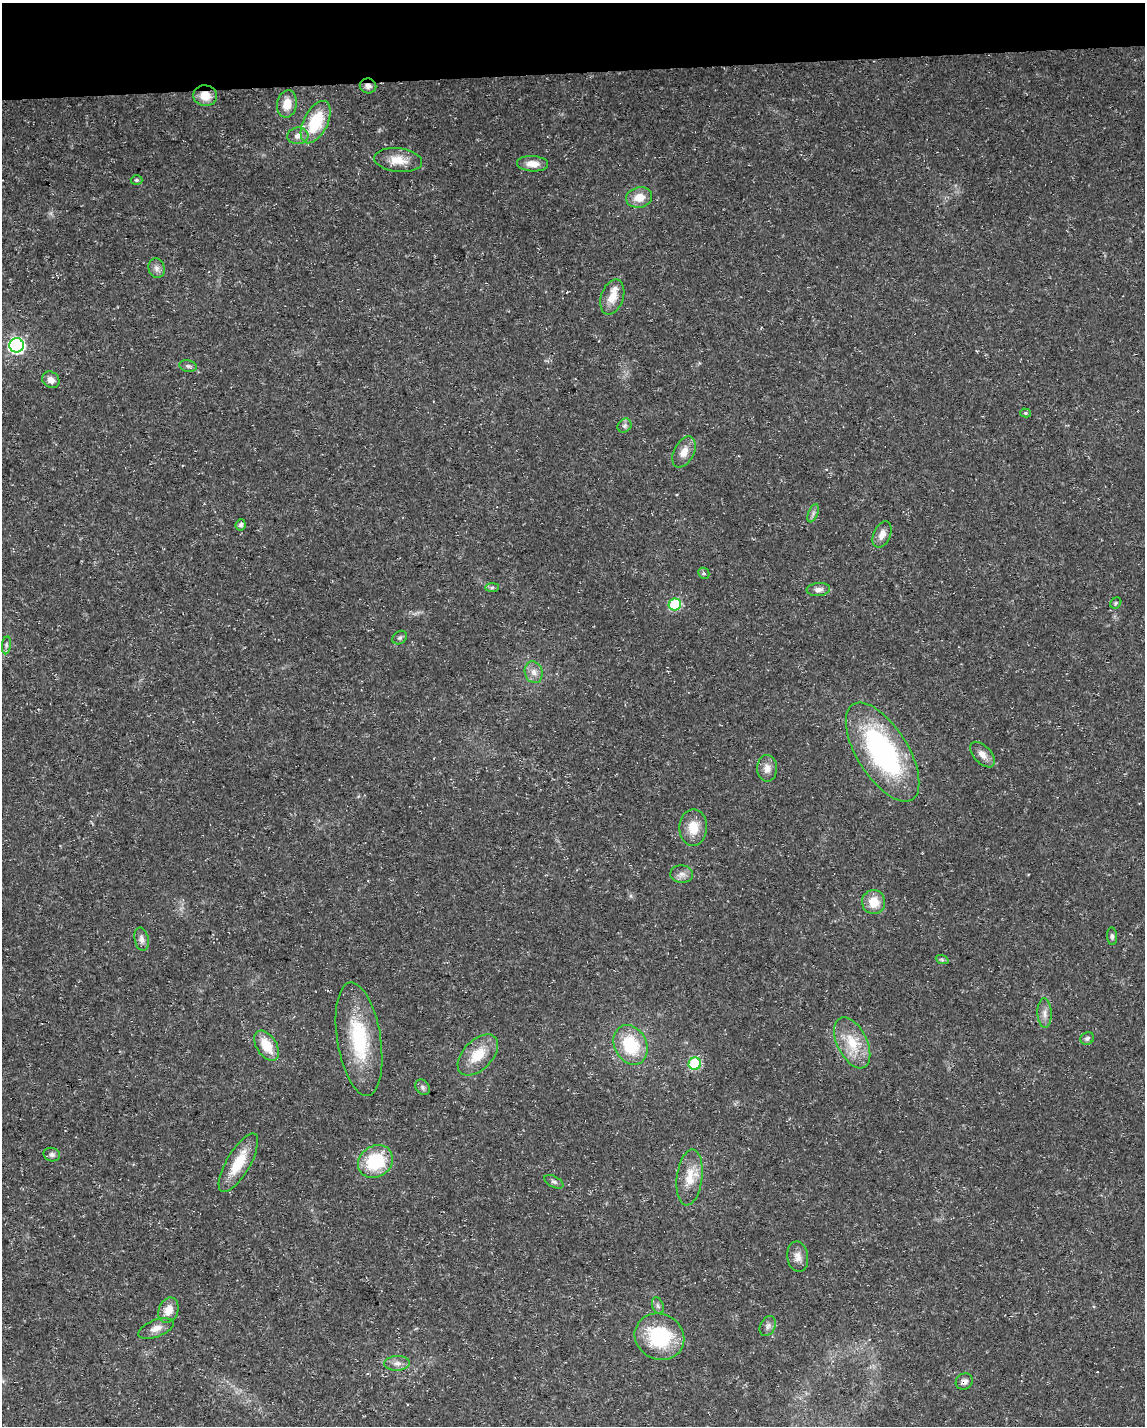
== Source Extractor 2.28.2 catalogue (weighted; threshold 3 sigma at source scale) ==
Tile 3 of 4 x 3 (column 3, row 1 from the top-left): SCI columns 2288-3430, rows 2901-4324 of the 4574 x 4333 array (HDU 1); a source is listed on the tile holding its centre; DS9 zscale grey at full resolution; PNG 1147 x 1428 px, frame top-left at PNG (2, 3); each listed source drawn as its Kron ellipse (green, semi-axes under 4 px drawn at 4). Shown black and unused: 5% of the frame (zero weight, under 3 of 5 exposures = <1% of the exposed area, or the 3 px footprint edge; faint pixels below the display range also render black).
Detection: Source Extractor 2.28.2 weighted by HDU 2 'WHT'; one run over the whole footprint, this tile lists its part. Background 0.0165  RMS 0.0022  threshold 0.01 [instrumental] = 3 sigma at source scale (4.5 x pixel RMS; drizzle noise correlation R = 1.50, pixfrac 1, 0.0396/0.0396 arcsec/px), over >= 5 px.
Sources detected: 62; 2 cosmic-ray / hot-pixel residue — neither listed nor drawn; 1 inside a brighter listed object's ellipse — not listed separately; the other 59 listed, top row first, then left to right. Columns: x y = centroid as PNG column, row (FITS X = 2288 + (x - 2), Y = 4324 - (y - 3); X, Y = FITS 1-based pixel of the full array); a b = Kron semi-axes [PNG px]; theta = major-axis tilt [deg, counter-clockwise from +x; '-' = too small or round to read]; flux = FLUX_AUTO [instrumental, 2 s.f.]
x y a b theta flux
368 86 8 7 - 0.96
205 96 12 10 -9 3.5
287 104 14 10 81 3.2
316 122 23 12 63 11
298 136 10 8 6 1.3
398 160 24 12 -6 3.6
533 164 15 7 -2 2.4
137 180 6 4 -1 0.45
639 197 13 10 12 3.1
157 268 10 8 -72 1
612 297 18 11 72 3.2
16 345 7 7 - 51
188 366 9 5 -10 0.57
51 380 9 7 -38 1.4
1026 413 5 4 - 0.36
624 426 7 6 - 0.64
684 452 16 10 62 2.5
813 513 9 4 68 0.66
241 525 6 5 - 0.72
882 534 14 8 66 1.7
704 573 6 5 - 0.36
492 587 7 4 1 0.43
818 590 12 6 5 1.2
1116 603 6 5 - 0.34
675 605 6 6 - 17
400 638 8 6 36 0.5
6 645 9 4 82 0.56
534 672 11 8 -74 1.4
883 752 56 25 -58 41
982 755 15 8 -47 1.7
767 768 13 10 -89 1.8
693 827 18 14 89 4
682 874 11 9 -2 1.2
874 902 12 11 - 4
1112 936 9 5 -85 0.54
142 939 12 7 -78 1
942 959 6 4 -21 0.38
1045 1013 14 7 -88 1.3
1087 1038 7 6 - 0.63
359 1039 57 21 -81 16
852 1043 27 15 -64 6.6
631 1045 21 16 -63 11
267 1046 16 10 -57 5.2
478 1055 25 14 46 5.8
695 1064 6 6 - 17
423 1087 8 6 -54 0.65
52 1155 8 6 -14 0.73
375 1162 18 15 34 12
238 1163 33 12 60 6.5
690 1177 28 12 83 4.7
554 1182 10 5 -29 0.59
798 1257 15 10 -81 1.7
658 1306 9 5 -71 0.55
168 1310 13 9 69 2.9
768 1326 10 7 63 1
156 1328 18 8 21 1.9
659 1337 25 22 -27 16
397 1363 13 7 4 1.3
964 1381 9 7 37 1.1
Overlapping masked pixels (flux is a lower limit): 3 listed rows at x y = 368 86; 205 96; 964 1381